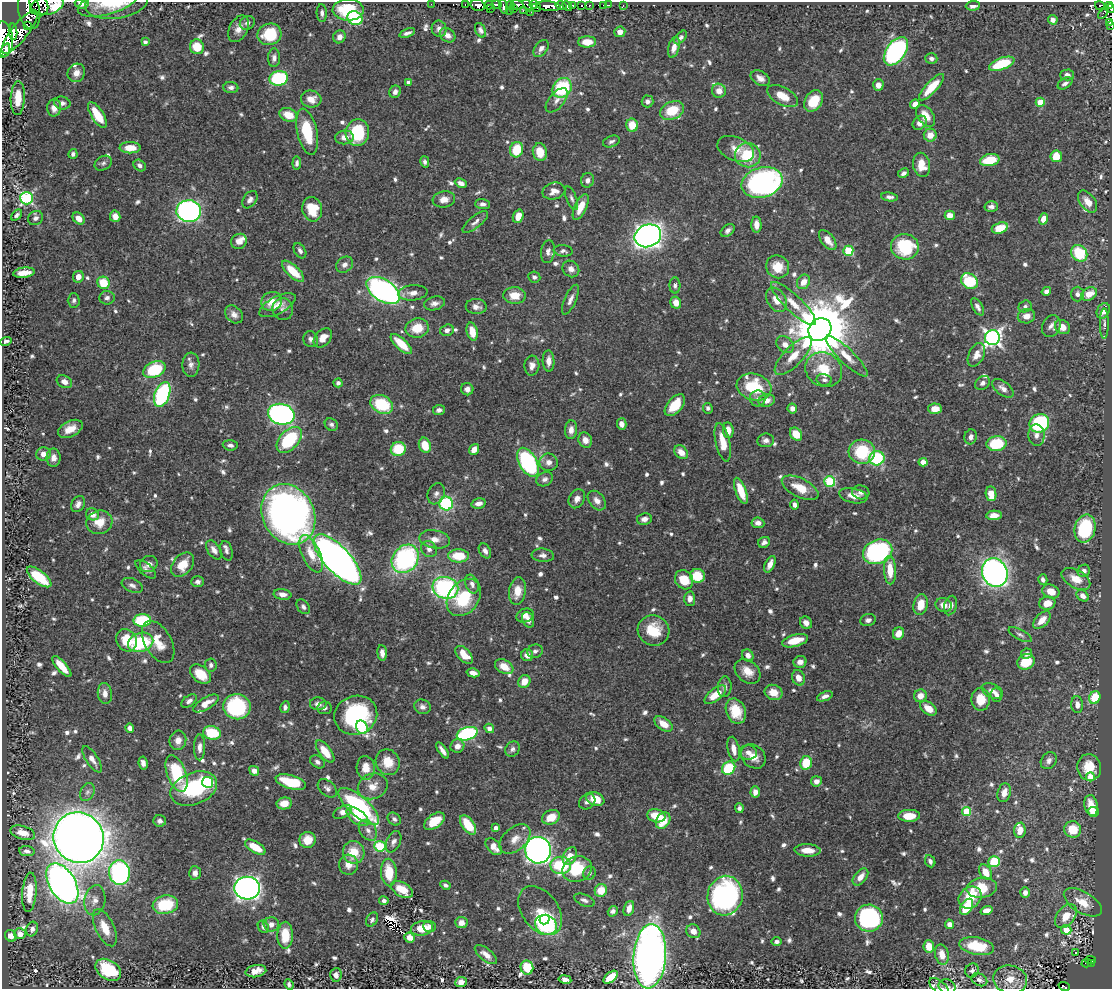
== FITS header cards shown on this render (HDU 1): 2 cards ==
NAXIS1  =                 1110
NAXIS2  =                  987

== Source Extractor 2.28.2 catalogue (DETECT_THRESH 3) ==
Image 1110 x 987 px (HDU 1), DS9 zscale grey, 1 PNG px = 1 image px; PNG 1114 x 991 px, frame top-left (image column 1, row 987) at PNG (2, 2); each listed source drawn as its Kron ellipse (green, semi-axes under 4 px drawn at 4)
Background 0.446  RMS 0.0097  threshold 0.029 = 3 sigma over >= 5 px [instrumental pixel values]
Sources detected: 823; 5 with non-positive FLUX_AUTO (blend fragments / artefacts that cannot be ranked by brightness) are neither listed nor drawn; of the other 818, the 500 brightest by FLUX_AUTO listed and drawn (318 fainter detections omitted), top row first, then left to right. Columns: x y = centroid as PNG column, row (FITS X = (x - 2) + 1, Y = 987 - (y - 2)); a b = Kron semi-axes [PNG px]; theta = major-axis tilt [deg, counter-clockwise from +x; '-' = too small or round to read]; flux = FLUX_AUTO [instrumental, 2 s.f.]
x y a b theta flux
108 3 31 11 16 11
116 3 31 15 8 15
82 4 7 5 -6 3.2
431 4 2 2 - 2.3
39 5 11 8 -52 46
47 5 17 9 15 140
465 5 3 2 - 7.9
478 5 7 5 -14 270
489 5 4 2 - 6.3
496 5 5 4 - 70
510 5 4 3 - 39
517 5 6 5 - 160
528 5 6 3 -60 48
534 5 4 3 - 61
572 5 3 3 - 58
589 5 3 3 - 24
603 5 2 2 - 2.9
608 5 3 2 - 3
623 5 2 2 - 3.1
548 6 12 5 -6 500
561 6 5 3 - 78
567 6 5 3 - 55
582 6 3 2 - 17
973 6 7 4 4 3.7
1100 6 5 3 - 22
1109 6 4 3 - 35
503 7 7 3 -77 33
491 8 3 2 - 12
536 8 5 3 - 47
513 9 3 2 - 8.7
1110 9 5 3 - 30
29 10 19 10 -78 510
348 10 15 10 -1 29
509 10 3 2 - 5.2
523 11 3 2 - 7.4
531 12 2 2 - 2.5
1103 12 7 2 57 12
322 13 9 5 -87 2.4
355 18 8 6 -28 38
1053 20 5 4 - 3
247 23 8 6 31 2.5
1110 23 4 2 - 6.6
28 26 2 2 - 3700
1111 26 3 2 - 5.3
239 29 14 9 62 5.7
439 29 8 7 - 3.3
480 30 8 5 -63 2.3
13 32 8 4 -86 200
20 32 27 8 51 500
620 32 5 5 - 5
407 33 8 4 20 2.5
269 34 12 10 22 25
448 35 8 6 -36 4.1
339 37 6 6 - 3.8
680 37 8 4 47 1.9
4 39 17 9 -86 650
145 42 4 4 - 2
587 42 9 5 1 9.6
197 47 7 7 - 14
674 47 11 5 77 5.1
541 48 9 6 54 3.1
5 50 7 4 65 210
896 51 16 9 54 150
274 58 9 6 88 2.9
931 58 6 5 - 2.2
1002 64 13 5 20 31
76 73 9 8 - 5
1067 75 6 5 - 3.6
279 78 9 7 11 63
760 78 10 7 -32 4.1
408 82 4 3 - 2
1065 83 8 5 32 2.7
878 85 6 5 - 4.5
231 87 7 5 -5 2.5
932 87 17 6 47 18
562 88 10 9 - 44
719 91 7 7 - 5
395 92 6 5 - 2.5
782 96 17 9 -28 11
18 98 17 7 87 16
311 99 10 8 -6 7.2
557 100 14 7 50 3.8
647 101 6 6 - 2.6
814 101 12 8 56 16
1040 102 4 4 - 15
62 103 8 6 -12 2.9
915 104 5 4 - 5.7
54 108 9 7 88 5.5
672 111 12 9 25 18
97 115 15 6 -58 17
288 115 9 6 -20 11
926 116 12 7 -54 9.3
920 123 8 6 44 4.6
632 125 6 6 - 13
307 132 23 10 -78 28
357 132 13 11 83 37
930 135 6 6 - 7.5
344 137 9 7 7 4.8
611 141 8 5 20 2.2
130 148 10 5 -1 11
736 149 19 11 -23 7.6
517 150 8 6 74 20
540 152 9 7 -78 12
73 154 5 4 - 2
748 155 13 12 - 27
1056 156 6 5 - 12
990 160 10 6 12 20
425 162 6 4 -76 1.9
103 163 9 7 30 2.1
297 163 6 4 85 2
140 165 7 5 -39 2.4
921 165 12 8 -79 10
904 173 6 4 29 2
587 180 7 6 - 3.1
762 182 21 15 16 160
461 183 6 4 -25 3.4
554 191 11 8 13 4.9
889 197 8 4 -9 2.7
26 198 6 6 - 82
572 198 12 5 -68 2.1
444 199 11 8 7 5.9
250 200 9 6 55 3.2
1088 202 13 7 -54 7.9
482 204 7 5 -3 2.5
991 206 6 5 - 2.7
581 207 14 6 65 10
312 209 12 10 -78 20
189 211 12 11 - 210
16 215 6 4 43 2.5
950 215 5 5 - 7.6
115 216 6 5 - 5
518 216 7 5 70 6.5
35 218 8 6 38 2.8
79 218 7 5 -43 6.5
1043 219 6 4 73 8.2
475 222 15 6 39 3.2
756 225 8 5 -88 5.5
1000 228 8 5 17 15
728 230 8 5 39 2.4
648 236 13 11 22 450
828 240 12 6 -52 6.9
239 241 8 7 - 4.7
905 247 14 12 -10 41
300 251 8 5 -59 2.5
563 251 9 5 -8 2.1
848 251 5 5 - 38
548 252 11 7 83 3.5
1079 253 9 7 -50 31
345 265 9 7 37 3.1
778 267 12 11 - 12
571 269 9 7 -43 3.7
293 271 14 6 -43 16
24 273 11 5 6 9.1
78 277 6 5 - 6.1
534 277 6 5 - 2.1
969 281 9 7 -35 31
804 282 7 6 - 6.6
104 283 6 6 - 19
675 285 8 5 -88 1.9
383 290 19 10 -33 200
1046 291 5 4 - 2.9
413 293 15 7 5 5.2
1077 294 7 6 - 2.7
1089 294 8 6 29 9.2
515 295 11 8 -2 9.7
107 298 7 6 - 2.4
74 300 7 6 - 2.1
570 300 16 6 65 3.7
777 300 13 9 -57 8
272 301 10 9 - 9.3
434 303 10 6 14 3.2
676 303 6 5 - 6.1
793 303 30 8 -44 11
277 305 20 8 28 6.9
476 306 10 7 -1 3.8
1025 306 6 6 - 1.9
977 307 9 5 -60 3
283 309 11 10 - 3
1103 311 8 6 61 6.1
234 314 10 7 -45 3.8
1026 316 9 7 14 5.5
1104 323 15 4 90 2.3
1051 326 11 9 66 3.2
1063 327 8 6 -38 5.8
417 328 11 9 13 14
447 330 7 5 19 3
820 330 12 10 46 5800
472 331 9 5 -75 9.2
323 338 11 7 47 6.7
992 338 7 7 - 260
311 339 8 7 - 2.5
6 341 6 4 16 1.9
401 344 13 5 -43 16
785 345 9 7 -40 5.3
976 355 12 7 64 5.6
793 356 25 9 46 12
847 356 28 7 -44 8.9
549 361 10 6 -88 5
191 365 12 8 87 3.6
532 366 10 7 84 4.3
154 370 11 7 24 39
824 370 19 16 -34 21
824 380 7 5 -11 2.1
64 382 8 6 -25 4.3
338 383 4 4 - 2.1
982 383 8 6 42 2.5
754 387 18 13 -16 33
1003 388 12 7 -39 4.1
467 389 6 6 - 2.9
162 394 13 7 70 88
758 398 8 8 - 2.7
767 400 8 6 16 5.4
382 404 12 8 -27 33
675 405 13 7 49 18
708 408 5 5 - 2
792 408 5 4 - 3.5
935 409 7 5 -3 7
439 410 6 5 - 2.7
281 414 13 10 -14 220
1039 423 10 9 - 64
622 424 6 4 -77 3.8
331 425 7 6 - 2
70 429 13 7 27 8.6
571 430 9 6 85 4.3
728 430 8 5 -83 6.6
796 434 7 5 -53 13
1036 435 11 8 -87 3.9
971 437 7 6 - 3.1
289 440 15 9 46 46
585 440 8 6 -64 4.5
766 440 8 7 - 2.9
723 442 19 7 -77 11
996 444 10 7 7 32
230 445 7 5 -4 2.5
425 445 8 6 -69 14
398 449 7 7 - 22
474 449 6 4 51 5.7
681 452 8 6 -45 7.2
862 452 13 12 - 34
43 454 7 6 - 5.6
53 458 9 7 -88 5
877 458 8 7 - 46
528 462 16 9 -60 110
549 462 9 9 - 4.9
923 462 4 4 - 6.5
545 479 9 6 25 2.7
830 481 5 5 - 58
800 488 20 9 -27 13
741 491 14 5 -70 14
861 492 8 7 - 2.9
436 494 11 8 67 3
991 494 7 5 -81 11
853 496 14 7 -13 7.3
577 499 10 7 61 4.3
597 501 11 7 -50 4.2
446 503 7 7 - 50
479 503 7 5 13 3.8
78 504 9 6 58 3.1
794 505 5 3 - 2.6
92 514 7 6 - 5.3
288 514 31 25 -62 420
994 515 8 5 3 5.6
644 519 7 5 11 3.5
99 522 13 11 16 10
758 523 6 5 - 3.5
1085 529 14 10 76 42
435 539 15 9 -9 6.5
764 542 6 5 - 2.7
429 549 8 7 - 3.2
214 550 10 6 -57 4.2
226 551 10 6 -73 2.2
485 551 8 5 -60 3
878 552 15 11 22 97
311 554 20 9 -65 13
543 555 11 6 -5 3.4
458 556 10 6 0 19
337 559 32 13 -47 700
405 559 15 12 52 110
149 564 9 8 - 4.3
770 564 9 4 65 4.9
183 565 14 9 49 13
146 569 12 6 -40 2.7
890 570 14 6 -87 12
1084 571 6 6 - 3.1
995 573 14 12 -66 330
697 576 7 7 - 19
39 577 15 6 -38 27
1076 579 16 9 -30 8.6
684 580 10 8 -52 15
1043 580 5 4 - 2.2
198 582 6 5 - 2.2
472 584 9 6 -71 3.6
132 585 11 6 -24 2.6
445 588 13 11 -19 110
517 591 14 8 82 9.7
1051 591 9 6 -23 9.4
282 594 9 5 -8 3.9
1083 596 7 5 -37 3.3
464 598 20 15 53 35
690 599 7 5 -87 4.3
1047 603 8 6 10 8.4
921 604 10 7 78 11
944 605 8 7 - 5.6
950 605 10 6 75 4.2
303 607 8 6 -52 2.2
525 616 9 6 18 4.4
142 620 9 6 4 41
528 620 8 5 -69 3.9
868 620 8 6 14 2.3
1042 620 11 6 46 7.3
806 623 6 5 - 3.9
653 630 16 15 - 20
899 634 6 5 - 7.1
1020 635 13 5 -29 2.1
127 640 12 10 -58 17
795 641 13 6 15 13
141 642 13 9 15 43
158 642 23 13 -60 14
535 651 8 6 18 2.5
382 653 8 5 -84 3.9
1027 654 5 5 - 2
464 655 11 6 -47 13
527 655 6 6 - 4.9
748 655 6 5 - 3.7
800 662 6 6 - 4.1
1026 662 9 7 28 18
211 665 6 6 - 2
62 667 13 5 -49 12
504 667 10 6 -30 9.3
748 671 14 10 -40 8.6
473 673 6 4 -15 4.2
201 674 12 8 -38 14
798 678 8 6 -70 6.1
524 681 6 6 - 8.3
725 687 10 7 84 2.7
992 691 11 7 -24 4.1
773 692 9 7 -21 8.7
105 693 10 7 -82 4.4
715 695 13 6 37 11
996 695 7 6 - 2.7
825 696 8 4 20 3.1
920 696 6 6 - 6.6
1095 698 6 5 - 18
981 699 11 9 -90 13
189 701 9 5 38 2.8
206 703 14 6 30 7.2
318 704 8 6 -1 3.9
1077 705 8 6 -87 4.1
237 707 14 12 -7 64
285 707 6 4 79 2.5
422 707 8 7 - 3.2
324 708 7 6 - 1.9
928 708 9 6 -37 8.2
736 711 13 9 -67 17
356 715 22 19 19 73
663 724 10 6 -36 9.2
362 727 7 5 -62 64
130 728 5 4 - 3.5
489 728 5 4 - 3.6
212 733 9 6 -12 26
467 734 10 6 17 95
178 740 10 8 75 5.2
457 746 7 6 - 4.8
200 747 13 5 89 3.7
512 749 8 7 - 2.4
734 749 12 6 -79 6.2
442 750 9 4 -55 3.9
325 752 13 6 -52 12
748 752 9 7 -7 4.3
753 756 13 11 -43 8.1
92 759 15 6 -57 4.6
1049 761 9 7 54 3.2
317 762 8 5 -36 2.2
388 762 13 11 -61 12
143 763 6 4 -81 3
806 763 7 6 - 20
1089 767 13 12 - 16
366 768 12 9 -86 9.3
729 768 7 6 - 36
254 771 5 4 - 4.2
177 773 19 9 -70 41
1090 777 4 4 - 11
816 781 5 5 - 3.8
208 782 5 5 - 72
291 782 16 6 -16 28
373 786 15 12 22 8.7
194 788 24 16 22 58
327 788 11 7 -41 2.8
87 792 9 6 61 2.2
755 792 5 4 - 4.4
1004 793 10 6 73 5.6
595 799 9 6 -21 13
587 802 9 7 39 2.8
284 803 7 6 - 8.1
359 806 25 10 -41 96
1091 806 11 6 -79 9.2
739 808 5 4 - 2
966 811 4 4 - 30
343 812 10 5 27 5.1
1094 812 5 5 - 5.9
656 816 9 6 -12 14
909 816 11 6 1 12
357 817 13 7 -37 13
551 817 9 7 25 11
394 819 7 5 -42 2
663 820 9 6 57 16
160 821 6 5 - 2.4
434 821 12 6 35 15
468 825 11 6 -54 20
496 828 4 3 - 3
1073 829 8 8 - 15
368 830 11 8 -55 4.1
1020 830 7 5 84 6.7
23 833 12 6 -17 6.5
79 838 26 24 -51 1300
515 839 18 11 41 7.8
308 840 8 8 - 10
394 842 11 7 65 3
380 846 5 5 - 54
255 847 11 5 -31 17
494 847 10 6 -49 7.6
538 850 13 13 - 460
807 850 13 6 -3 8.2
27 851 8 5 -6 2.9
354 852 11 10 - 14
570 856 9 6 61 7.5
930 861 6 5 - 2.2
994 862 6 5 - 26
349 865 10 9 - 6.6
561 865 10 8 -1 37
577 869 15 12 19 29
119 872 12 10 -85 130
985 872 8 5 -57 8.7
195 873 6 5 - 3.9
389 873 14 7 -87 18
589 873 7 6 - 2
860 877 10 6 51 6.1
62 884 22 13 -58 530
445 885 5 4 - 2
247 888 13 11 -5 440
982 888 15 10 9 19
402 889 12 7 -30 12
601 890 6 6 - 13
29 892 19 7 85 12
1025 893 5 5 - 3
725 896 20 17 81 160
970 897 12 10 39 17
95 900 15 10 79 6.2
584 900 11 5 -21 2.2
384 901 4 4 - 1.9
1083 902 21 10 -31 11
165 905 13 9 10 31
967 907 9 5 60 23
629 909 8 5 71 5.1
540 911 27 18 -54 20
613 911 5 5 - 2.2
986 911 6 4 19 5.8
1066 916 13 9 52 10
869 918 14 13 - 110
545 919 5 4 - 28
372 920 7 5 58 1.9
461 923 6 5 - 5.4
271 924 7 7 - 4.1
949 924 5 4 - 3.9
546 925 11 9 -26 110
430 926 6 5 - 2.1
263 927 6 5 - 2.2
105 928 20 9 -65 12
422 928 11 7 9 14
32 929 7 5 71 2.8
1066 930 5 5 - 11
693 931 7 6 - 5.5
20 934 6 5 - 5.4
285 935 13 8 89 17
11 936 6 5 - 4.8
410 938 5 5 - 5.2
777 942 5 4 - 2
929 946 6 5 - 9.5
977 946 17 8 -11 27
1075 952 3 3 - 2.8
942 954 10 6 -77 8.1
486 955 13 6 -39 5.4
650 956 32 16 86 500
1090 960 5 2 - 6.1
1087 963 5 3 - 6.4
1091 963 3 2 - 6.1
527 967 7 6 - 22
108 970 14 9 -33 36
972 970 7 6 - 2.7
256 971 10 6 10 8.5
336 975 7 5 84 3.7
611 977 8 5 39 16
565 979 6 4 -11 3.4
979 980 8 6 -28 3.4
1010 980 17 14 -13 14
461 982 6 5 - 6.6
289 985 5 4 - 2
947 986 9 7 -22 2.2
939 987 11 6 -38 2.1
1064 987 6 3 -19 14
At the frame edge (FLAGS 8, measured only in part): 14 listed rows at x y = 108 3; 116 3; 82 4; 39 5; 47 5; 1110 9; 29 10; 1110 23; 1111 26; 4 39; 650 956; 947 986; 939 987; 1064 987
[318 fainter detections neither listed nor drawn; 5 non-positive-flux detections neither listed nor drawn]